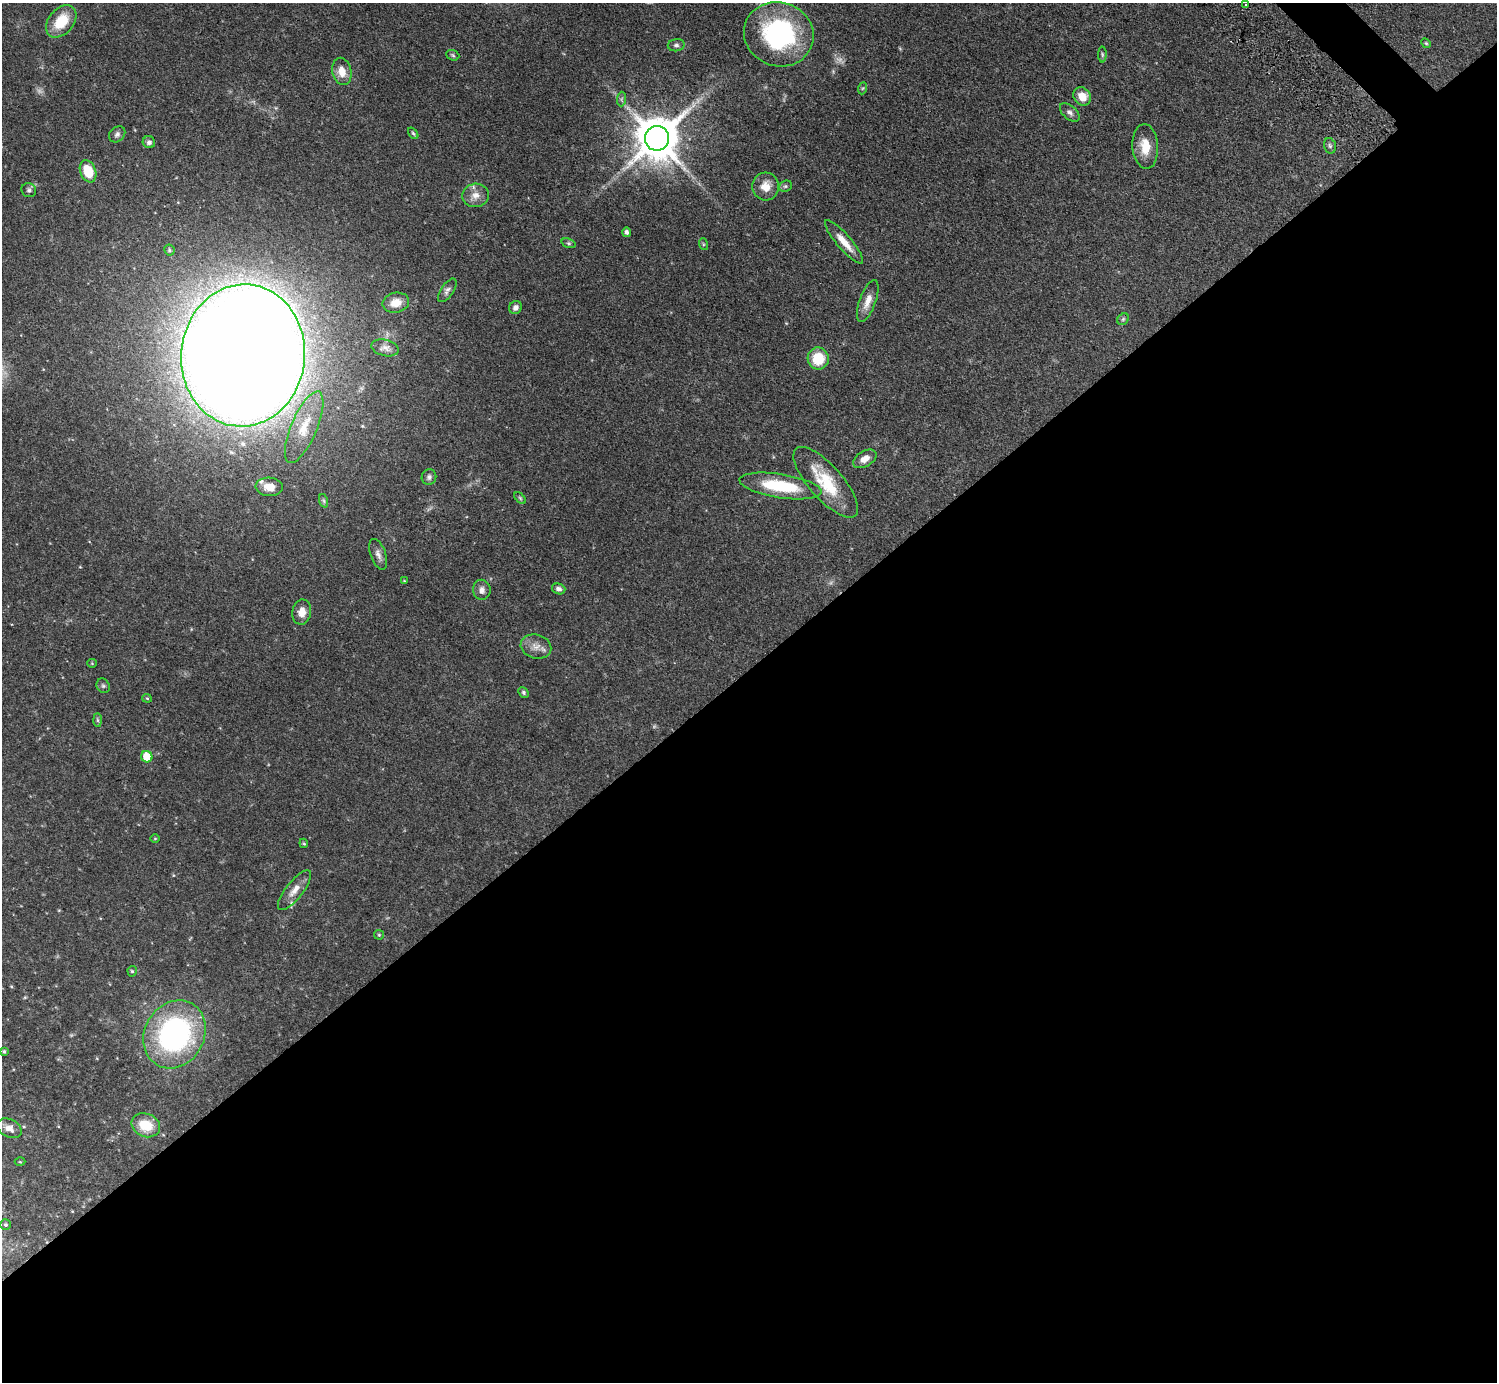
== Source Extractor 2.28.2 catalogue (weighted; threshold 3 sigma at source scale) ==
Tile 15 of 4 x 4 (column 3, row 4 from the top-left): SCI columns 3037-4531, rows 343-1722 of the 6034 x 6030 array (HDU 1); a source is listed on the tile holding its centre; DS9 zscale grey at full resolution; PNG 1499 x 1384 px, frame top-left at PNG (2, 3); each listed source drawn as its Kron ellipse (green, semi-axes under 4 px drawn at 4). Shown black and unused: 52% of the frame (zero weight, under 3 of 5 exposures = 3% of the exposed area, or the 3 px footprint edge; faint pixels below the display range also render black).
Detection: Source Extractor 2.28.2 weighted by HDU 2 'WHT'; one run over the whole footprint, this tile lists its part. Background 0.0615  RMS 0.0038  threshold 0.017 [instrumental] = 3 sigma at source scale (4.5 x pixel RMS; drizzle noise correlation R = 1.50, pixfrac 1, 0.05/0.05 arcsec/px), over >= 5 px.
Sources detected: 71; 3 too faint to see at this stretch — neither listed nor drawn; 1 inside a brighter listed object's ellipse — not listed separately; the other 67 listed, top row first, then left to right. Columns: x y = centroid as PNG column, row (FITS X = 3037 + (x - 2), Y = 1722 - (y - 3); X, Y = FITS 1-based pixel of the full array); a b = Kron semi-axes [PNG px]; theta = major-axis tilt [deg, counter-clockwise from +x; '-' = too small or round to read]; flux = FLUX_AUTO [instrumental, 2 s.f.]
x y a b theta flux
1246 5 3 2 - 0.71
61 21 18 12 50 11
779 34 35 32 -19 53
1426 43 5 4 - 0.48
676 45 8 6 7 1.1
1102 54 8 4 -89 0.69
453 55 7 5 -23 0.62
342 71 14 9 -77 4.3
863 88 6 4 70 0.51
1082 96 10 8 -49 4.9
621 99 7 4 89 0.75
1070 112 11 6 -41 1.5
413 133 6 4 -53 0.56
117 134 9 7 44 1.2
657 138 12 12 - 1600
149 142 6 6 - 1
1330 146 8 5 -74 0.79
1145 147 22 13 -86 7.4
88 171 11 8 -68 10
766 186 14 13 - 5
785 186 7 5 21 0.7
29 190 7 7 - 1
476 195 13 11 7 3.5
626 232 5 4 - 1
844 242 28 7 -49 5.2
569 243 7 4 -19 0.67
703 244 6 4 -72 0.44
169 250 5 5 - 0.61
447 290 13 6 56 1.5
868 301 22 8 70 4
396 303 13 10 11 4.3
515 307 7 6 - 1.5
1123 319 6 5 - 0.65
385 348 14 8 -13 1.9
243 355 71 62 84 1800
818 359 11 10 - 11
304 427 38 13 67 9.6
865 459 13 7 31 3.2
429 477 8 7 - 1.1
826 482 45 17 -48 17
780 486 41 12 -9 21
269 487 14 9 -4 3.8
520 498 7 4 -46 0.57
324 501 7 4 -71 0.66
378 554 16 7 -71 2.1
404 581 4 3 - 0.36
559 589 7 5 -17 1.3
482 590 10 8 -81 2
302 612 12 9 81 3.5
536 646 15 12 -16 3.6
92 663 5 4 - 0.34
103 686 7 6 - 0.75
524 692 6 4 -48 0.62
147 698 4 4 - 0.39
97 720 7 4 -89 0.65
147 757 6 5 - 11
155 838 5 3 - 0.32
304 843 5 4 - 0.45
294 890 24 8 52 4
379 935 5 4 - 0.41
132 971 5 4 - 0.6
174 1034 35 29 60 85
4 1051 4 3 - 0.58
146 1125 15 11 -23 8.7
9 1128 13 9 -28 2.7
20 1162 5 3 - 0.33
5 1225 5 5 - 0.63
Isophote crosses this tile's border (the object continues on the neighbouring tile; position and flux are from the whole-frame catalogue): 1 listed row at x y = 779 34